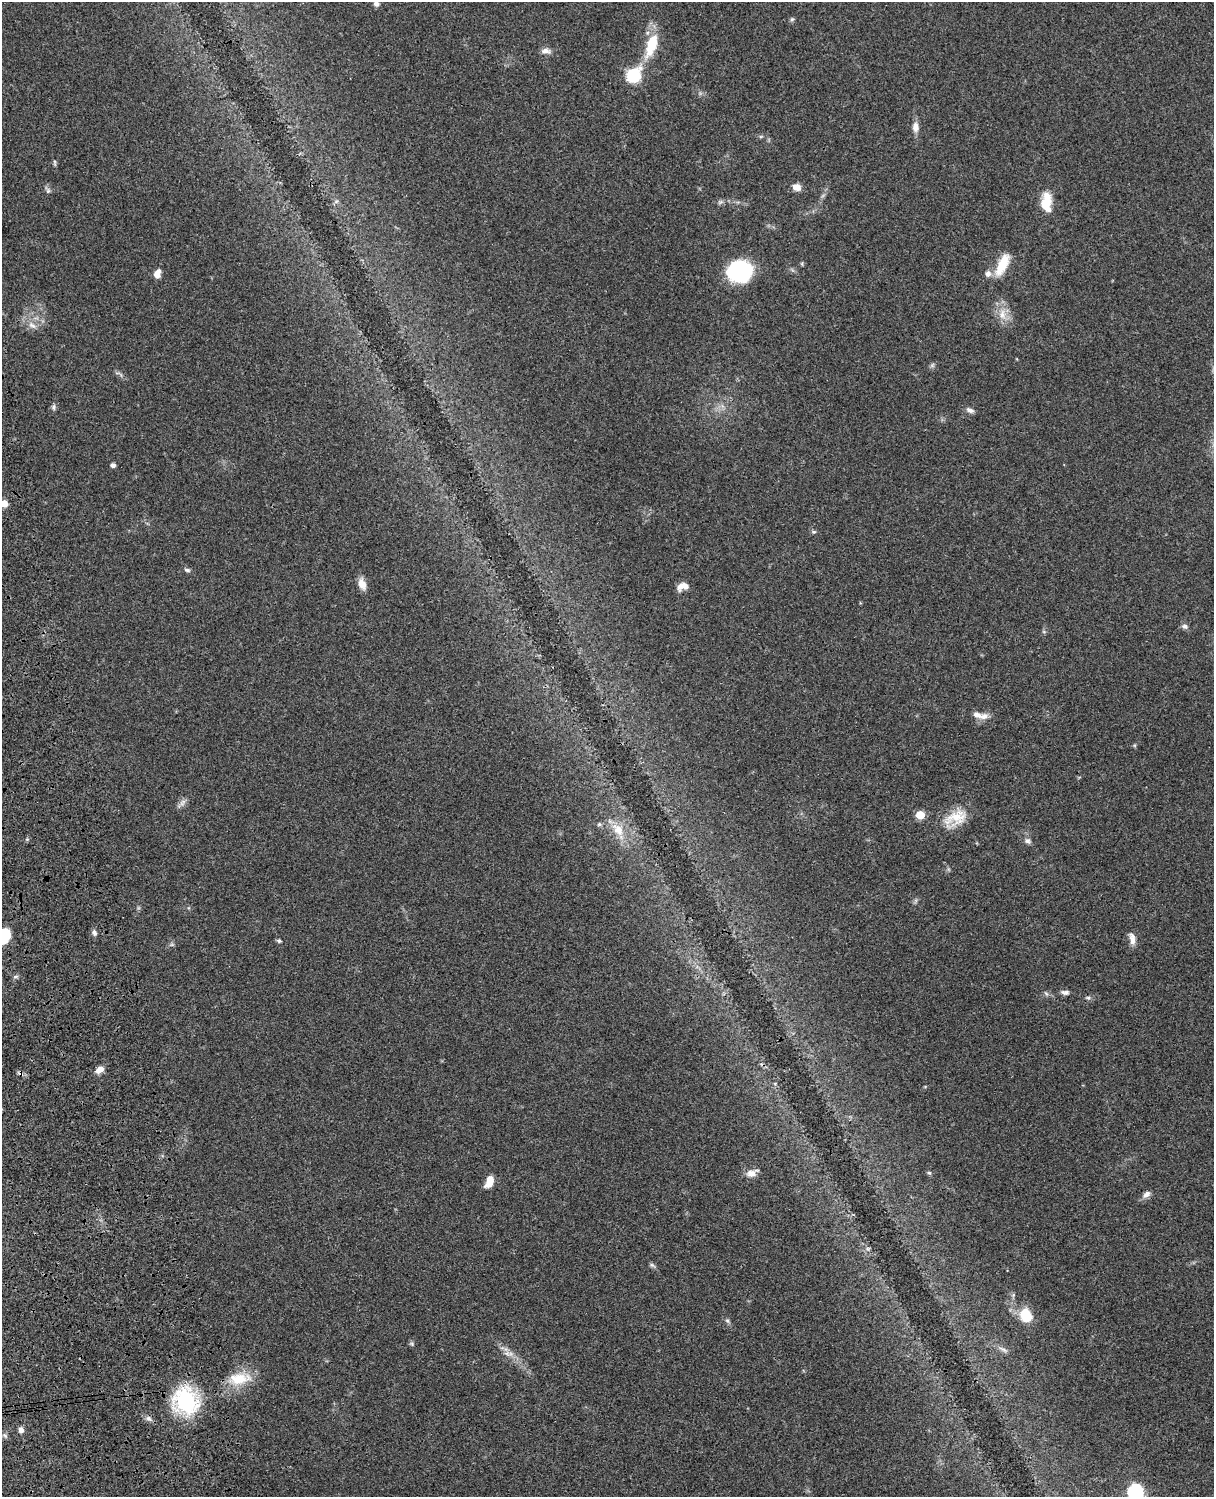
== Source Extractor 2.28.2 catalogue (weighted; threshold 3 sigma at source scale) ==
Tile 7 of 4 x 3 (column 3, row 2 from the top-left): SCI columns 2546-3757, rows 1773-3267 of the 5088 x 4926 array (HDU 1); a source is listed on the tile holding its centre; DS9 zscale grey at full resolution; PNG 1216 x 1499 px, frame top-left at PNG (2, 2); no overlay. Shown black and unused: <1% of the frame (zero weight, under 3 of 4 exposures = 6% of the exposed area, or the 3 px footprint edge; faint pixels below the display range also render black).
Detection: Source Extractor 2.28.2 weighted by HDU 2 'WHT'; one run over the whole footprint, this tile lists its part. Background 0.0779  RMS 0.0058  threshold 0.0263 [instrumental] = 3 sigma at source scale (4.5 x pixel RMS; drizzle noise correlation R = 1.50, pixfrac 1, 0.05/0.05 arcsec/px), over >= 5 px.
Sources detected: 60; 1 cosmic-ray / hot-pixel residue — not listed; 1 inside a brighter listed object's ellipse — not listed separately; the other 58 listed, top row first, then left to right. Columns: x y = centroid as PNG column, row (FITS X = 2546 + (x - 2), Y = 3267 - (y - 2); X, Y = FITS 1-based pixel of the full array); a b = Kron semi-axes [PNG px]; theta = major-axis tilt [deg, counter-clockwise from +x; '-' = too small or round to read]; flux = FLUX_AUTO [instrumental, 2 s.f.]
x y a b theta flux
376 4 6 5 - 2.4
792 19 6 5 - 0.96
651 45 35 14 70 17
545 51 12 7 -2 2.8
633 76 12 9 45 32
915 127 12 8 90 3.9
55 162 8 4 -90 0.91
797 187 11 9 -15 3.5
48 191 7 6 - 1.3
720 202 7 5 44 1.1
1046 202 23 12 -89 12
802 264 6 3 -73 0.59
1002 264 25 10 65 15
740 272 20 16 11 65
157 274 9 7 72 4.3
988 274 9 8 - 2.8
1002 314 16 9 -84 6.5
32 325 12 6 -35 3.2
53 407 9 5 86 1.3
970 410 11 6 -25 2.2
113 465 5 4 - 2
4 504 5 5 - 9.5
814 532 7 5 0 0.94
187 570 8 5 -9 1.2
362 584 13 8 -71 5.3
683 586 13 8 19 4.8
1185 626 8 6 -13 1.9
977 715 14 8 -22 3.8
182 802 11 7 51 2.4
920 815 5 5 - 17
955 818 32 17 27 15
599 824 6 5 - 0.9
618 830 19 12 -50 9.4
1027 841 9 7 -16 1.8
94 933 8 6 -77 1.9
4 936 16 11 70 20
1132 939 16 7 -78 3.9
279 941 5 4 - 1
1065 992 12 6 -6 1.9
1046 993 7 4 -20 1.1
1088 998 6 5 - 0.99
100 1070 10 7 33 4.2
752 1173 14 8 19 4.7
929 1173 6 5 - 0.83
489 1181 13 7 69 7.4
1146 1194 11 7 39 2.7
652 1265 9 4 -35 1.2
1026 1315 14 10 -58 16
727 1321 7 5 -44 1.2
412 1344 6 4 -47 0.91
1003 1349 15 4 -29 2
507 1353 10 5 -23 2.6
239 1379 29 14 7 16
186 1401 11 10 - 150
149 1419 8 7 - 1.9
21 1430 7 6 - 2.3
5 1435 7 4 -45 1.1
1135 1492 7 7 - 130
Isophote crosses this tile's border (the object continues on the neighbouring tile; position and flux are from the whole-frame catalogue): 4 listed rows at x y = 376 4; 4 504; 4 936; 1135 1492